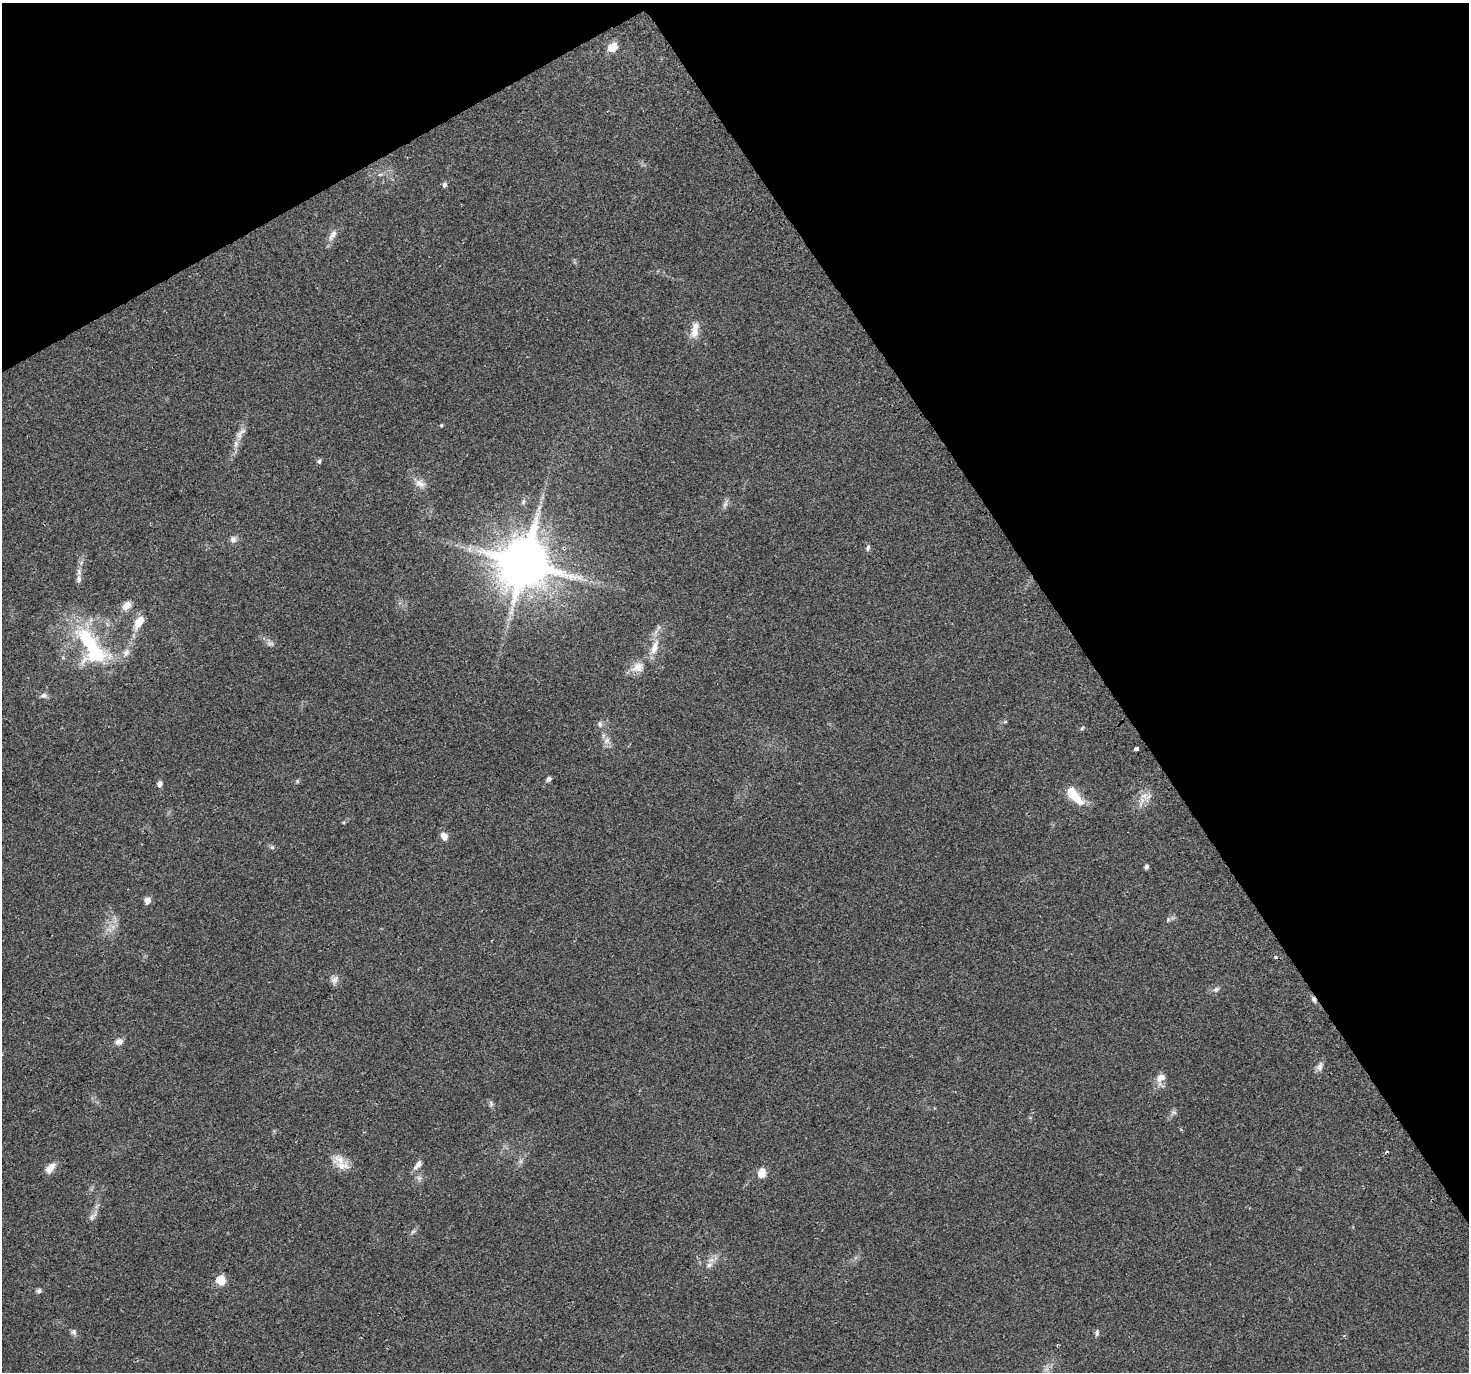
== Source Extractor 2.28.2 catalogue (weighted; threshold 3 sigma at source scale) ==
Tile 3 of 4 x 4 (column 3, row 1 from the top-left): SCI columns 2961-4427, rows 4246-5615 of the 5926 x 5806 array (HDU 1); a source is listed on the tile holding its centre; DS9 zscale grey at full resolution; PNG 1471 x 1374 px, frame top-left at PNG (2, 3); no overlay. Shown black and unused: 31% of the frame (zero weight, under 2 of 3 exposures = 2% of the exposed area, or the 3 px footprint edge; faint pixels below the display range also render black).
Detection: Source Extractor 2.28.2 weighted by HDU 2 'WHT'; one run over the whole footprint, this tile lists its part. Background 0.093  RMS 0.0092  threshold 0.0415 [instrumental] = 3 sigma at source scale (4.5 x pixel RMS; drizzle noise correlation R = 1.50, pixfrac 1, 0.0396/0.0396 arcsec/px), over >= 5 px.
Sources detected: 64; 1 too faint to see at this stretch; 1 cosmic-ray / hot-pixel residue — not listed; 3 inside a brighter listed object's ellipse — not listed separately; the other 59 listed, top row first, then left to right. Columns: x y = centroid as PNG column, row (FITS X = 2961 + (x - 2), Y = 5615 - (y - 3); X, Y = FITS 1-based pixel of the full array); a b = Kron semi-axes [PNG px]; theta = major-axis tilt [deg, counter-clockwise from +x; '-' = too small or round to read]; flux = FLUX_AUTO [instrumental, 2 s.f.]
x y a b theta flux
612 47 10 8 40 13
380 174 8 4 9 1.9
444 185 7 6 - 2.1
332 235 18 8 60 6
694 333 17 11 74 9
441 425 5 4 - 1.1
239 435 13 8 66 6.3
319 461 7 5 73 1.7
420 483 15 10 -25 7.2
523 502 8 5 74 2.2
725 504 13 5 66 3.1
233 539 10 9 - 3.8
868 548 9 6 76 2.3
524 563 16 15 - 4700
79 579 11 7 -85 3.9
126 606 14 9 47 7.4
139 622 18 9 59 13
88 642 67 20 -44 77
270 643 11 6 -5 2.9
654 647 25 9 70 13
126 652 12 9 63 5.6
637 667 20 13 23 11
44 695 9 7 2 3.3
1005 722 6 3 19 1
600 724 9 7 -67 2.6
1082 728 6 4 45 1.2
607 741 10 9 - 4.9
1136 749 4 3 - 8.2
548 779 6 5 - 2.4
297 781 5 5 - 1.2
159 784 6 5 - 3.6
1073 794 25 9 -48 25
1149 796 8 5 45 3.1
1141 803 17 4 64 5.6
444 836 9 7 -56 6.2
272 847 6 6 - 1.7
1146 867 5 4 - 2.4
147 900 9 7 77 4.8
1168 919 6 5 - 1.6
1275 957 5 3 - 0.92
334 980 12 8 59 4.3
1216 989 8 6 29 2.7
1314 999 9 5 -66 2.5
119 1042 10 8 17 4.6
1319 1067 12 8 75 4.3
1161 1078 14 12 76 8.3
491 1104 9 5 -81 2.2
1174 1112 8 6 -2 2.4
339 1159 18 14 -21 11
520 1161 8 5 45 2.2
418 1165 14 6 51 4.9
50 1168 14 8 50 7.7
762 1173 9 7 86 11
92 1217 13 6 44 3.8
709 1265 12 7 39 4.6
221 1280 6 5 - 39
39 1291 7 6 - 2.1
74 1332 9 7 -65 2.6
1097 1333 9 5 85 2
Overlapping masked pixels (flux is a lower limit): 1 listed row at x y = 1314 999